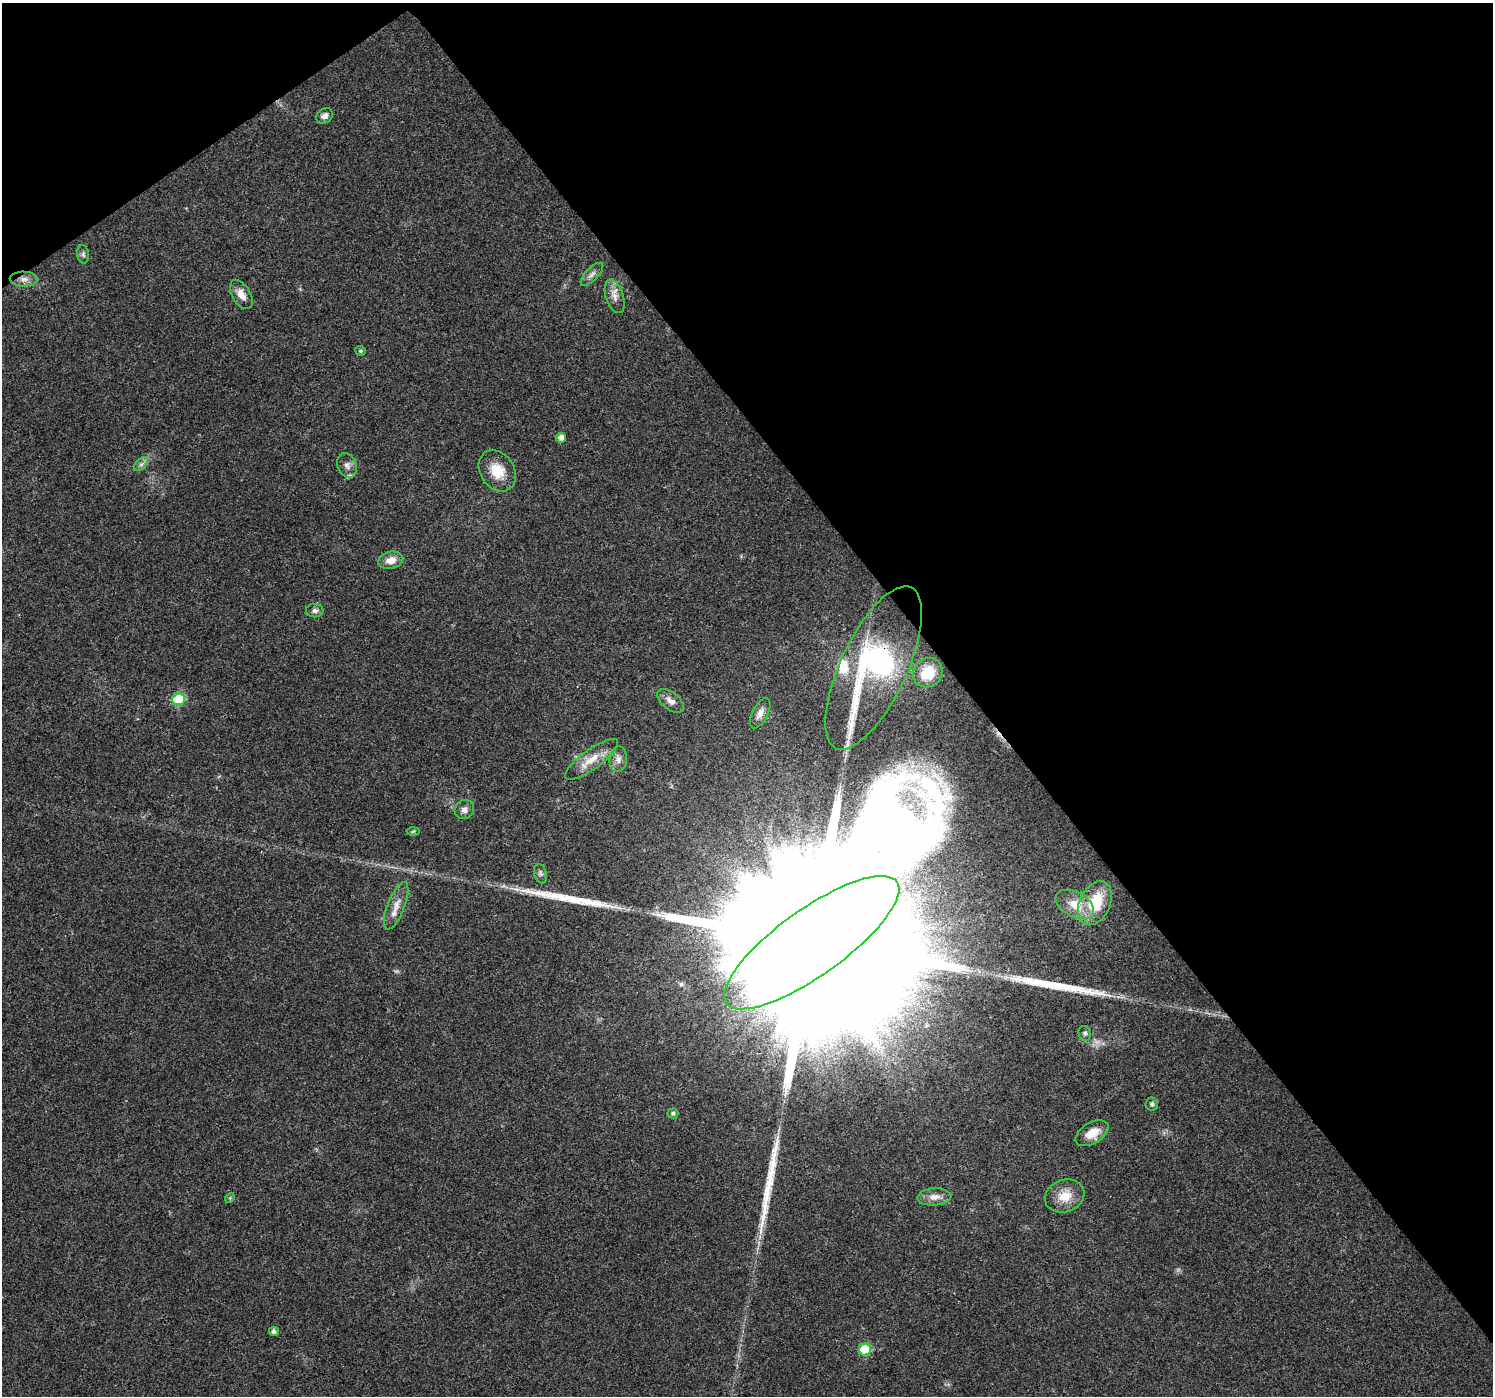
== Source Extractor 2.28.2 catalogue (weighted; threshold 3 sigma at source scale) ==
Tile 3 of 4 x 4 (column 3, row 1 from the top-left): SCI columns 2990-4480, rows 4316-5709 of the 5974 x 5910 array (HDU 1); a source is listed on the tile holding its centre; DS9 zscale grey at full resolution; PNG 1495 x 1398 px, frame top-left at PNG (2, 3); each listed source drawn as its Kron ellipse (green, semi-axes under 4 px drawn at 4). Shown black and unused: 38% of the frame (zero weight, under 3 of 4 exposures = <1% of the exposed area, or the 3 px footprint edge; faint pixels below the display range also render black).
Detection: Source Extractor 2.28.2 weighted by HDU 2 'WHT'; one run over the whole footprint, this tile lists its part. Background 0.0123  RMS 0.0028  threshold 0.0126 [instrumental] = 3 sigma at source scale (4.5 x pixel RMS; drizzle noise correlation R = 1.50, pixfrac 1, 0.0396/0.0396 arcsec/px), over >= 5 px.
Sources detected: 43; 4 long thin detections or spike segments (spike, bleed or trail) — neither listed nor drawn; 3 inside a brighter listed object's ellipse — not listed separately; the other 36 listed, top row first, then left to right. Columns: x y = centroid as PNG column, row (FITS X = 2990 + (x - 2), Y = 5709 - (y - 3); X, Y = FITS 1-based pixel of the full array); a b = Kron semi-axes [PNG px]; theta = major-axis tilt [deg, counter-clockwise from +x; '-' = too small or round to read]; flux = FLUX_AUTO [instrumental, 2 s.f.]
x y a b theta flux
324 116 9 7 33 1.6
83 254 9 6 -81 0.83
592 274 15 6 46 1.3
24 279 14 7 -1 2
241 294 16 9 -58 2.5
615 296 17 8 -72 2.2
360 351 5 5 - 0.56
561 438 5 5 - 1.6
141 464 8 5 44 0.87
347 465 12 9 -69 1.7
497 471 22 17 -56 6.3
391 560 12 8 13 2.9
315 611 9 6 3 0.9
874 668 89 33 65 62
928 673 15 14 - 8.5
178 699 6 6 - 21
671 701 16 8 -38 2
760 713 16 7 63 2
592 759 32 10 36 4.9
618 759 13 9 85 1.8
464 810 10 9 - 1.4
413 831 6 4 2 0.41
540 874 10 6 -75 0.83
1095 903 23 15 65 11
1075 904 21 12 -28 5.1
396 906 25 8 69 2.9
812 943 105 33 35 76000
1085 1033 7 6 - 0.68
1152 1104 6 6 - 0.7
673 1113 5 5 - 0.68
1092 1133 18 10 31 4.2
1065 1196 20 16 22 5.1
934 1197 17 8 4 2.4
230 1198 5 4 - 0.33
274 1331 5 4 - 1.1
865 1350 6 6 - 17
Overlapping masked pixels (flux is a lower limit): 3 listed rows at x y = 24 279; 874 668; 812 943